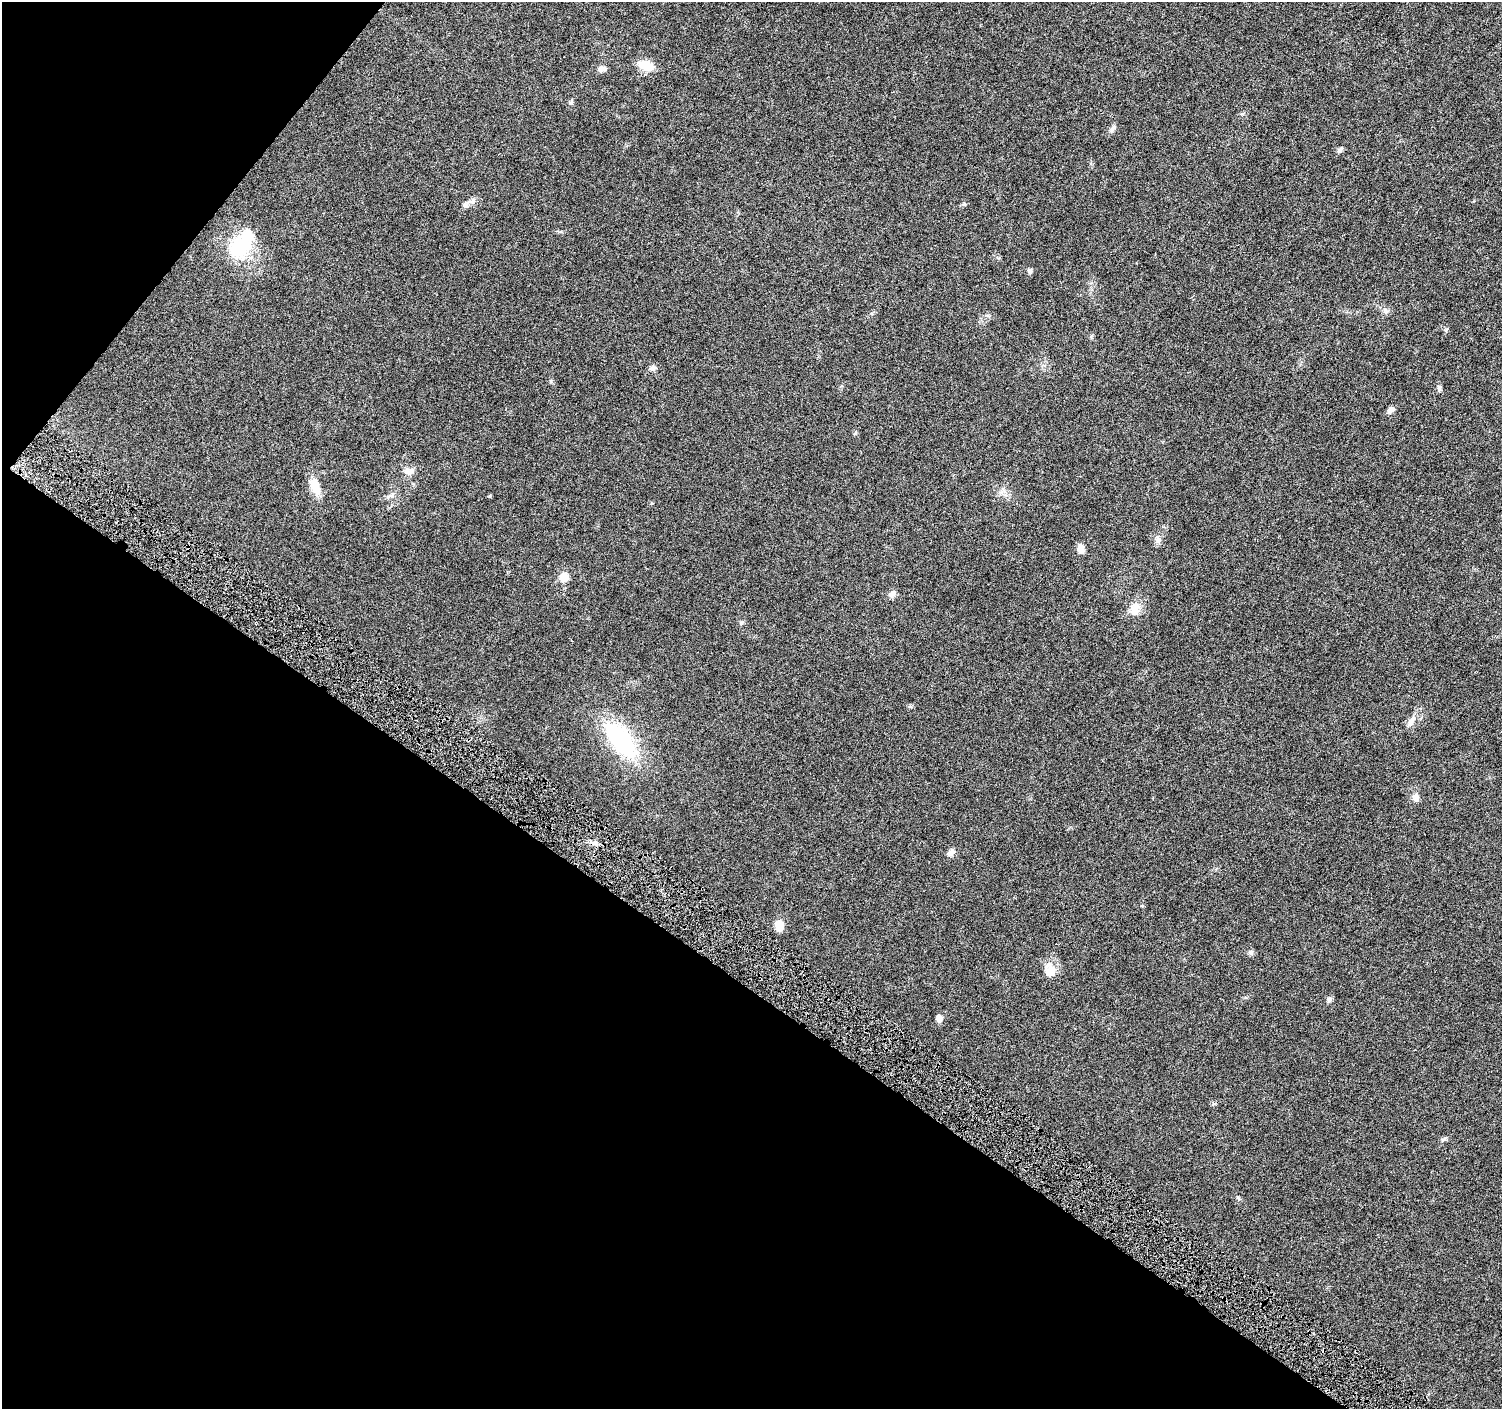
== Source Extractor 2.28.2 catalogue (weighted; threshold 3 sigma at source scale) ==
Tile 9 of 4 x 4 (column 1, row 3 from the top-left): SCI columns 11-1510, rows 1658-3064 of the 6015 x 6062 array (HDU 1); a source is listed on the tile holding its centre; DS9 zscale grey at full resolution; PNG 1504 x 1411 px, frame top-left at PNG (2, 2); no overlay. Shown black and unused: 35% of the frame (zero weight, under 4 of 8 exposures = <1% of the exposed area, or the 3 px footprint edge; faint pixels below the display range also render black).
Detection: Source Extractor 2.28.2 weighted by HDU 2 'WHT'; one run over the whole footprint, this tile lists its part. Background 0.0257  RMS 0.0024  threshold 0.00983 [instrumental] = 3 sigma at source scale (4.09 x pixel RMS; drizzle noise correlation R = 1.36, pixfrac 0.8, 0.0396/0.0396 arcsec/px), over >= 5 px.
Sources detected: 32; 1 cosmic-ray / hot-pixel residue — not listed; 1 inside a brighter listed object's ellipse — not listed separately; the other 30 listed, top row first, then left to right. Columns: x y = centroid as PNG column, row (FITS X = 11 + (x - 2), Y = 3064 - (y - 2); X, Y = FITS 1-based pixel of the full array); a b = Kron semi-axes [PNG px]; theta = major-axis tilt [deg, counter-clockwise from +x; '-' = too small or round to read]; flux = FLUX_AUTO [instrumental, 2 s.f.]
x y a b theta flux
646 66 22 12 -15 2.9
602 69 9 6 9 1
571 101 7 4 -90 0.33
1113 129 13 5 55 0.66
1340 150 8 6 58 0.55
465 205 8 7 - 0.69
241 245 35 27 36 11
1030 271 7 6 - 0.48
1386 311 8 4 -45 0.48
653 368 9 7 16 0.75
1439 389 11 4 -71 0.51
1391 410 10 7 56 0.78
409 471 15 9 3 1.4
315 487 22 10 -71 3.4
1158 539 10 7 -79 0.9
1081 549 10 7 85 1.5
564 577 9 9 - 2.6
892 594 11 7 51 0.91
1135 609 19 13 77 2.5
1411 722 19 7 56 1.5
620 740 36 16 -53 27
1416 797 12 8 -73 1
951 853 12 7 40 0.94
779 926 9 8 - 3.1
1251 953 7 4 0 0.44
1050 971 16 16 - 2.8
1329 999 8 6 56 0.53
939 1018 9 7 -79 1
1443 1139 9 5 43 0.5
1238 1198 8 4 -36 0.34
Unlisted compact peaks at least as high as the median listed source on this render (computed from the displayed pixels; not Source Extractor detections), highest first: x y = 964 204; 551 381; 1446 329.